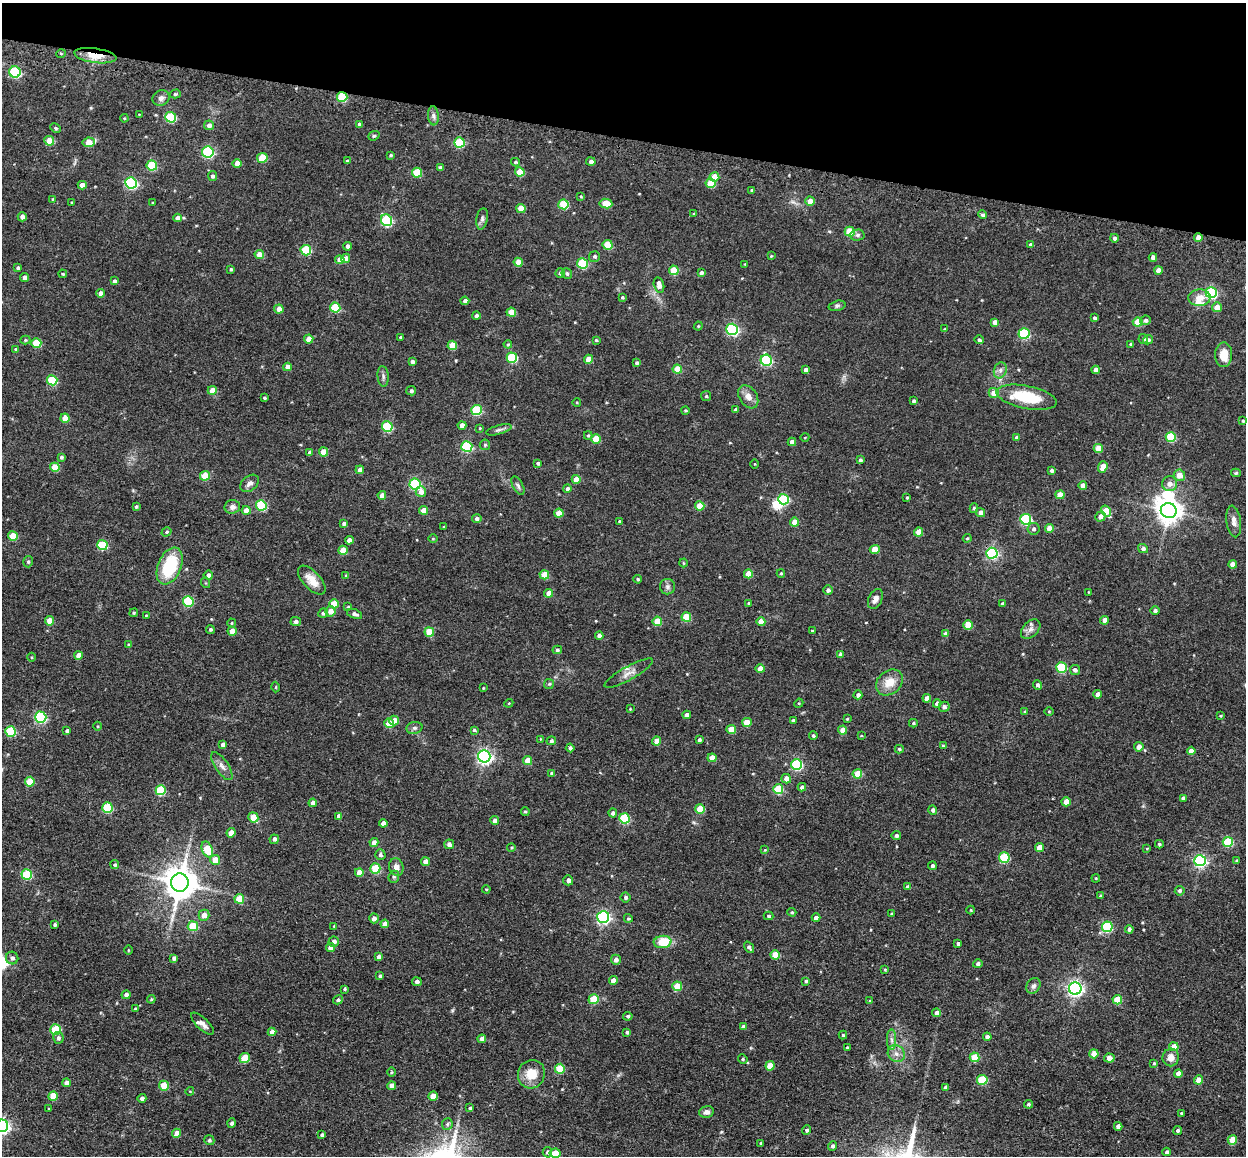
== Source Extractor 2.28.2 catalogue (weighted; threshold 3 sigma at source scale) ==
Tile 2 of 4 x 4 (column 2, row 1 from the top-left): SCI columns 1330-2573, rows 3713-4866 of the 5224 x 5246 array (HDU 1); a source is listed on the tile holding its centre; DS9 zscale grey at full resolution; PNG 1248 x 1158 px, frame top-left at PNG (2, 3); each listed source drawn as its Kron ellipse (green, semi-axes under 4 px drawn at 4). Shown black and unused: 12% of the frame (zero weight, under 3 of 4 exposures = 9% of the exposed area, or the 3 px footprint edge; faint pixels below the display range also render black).
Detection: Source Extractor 2.28.2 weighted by HDU 2 'WHT'; one run over the whole footprint, this tile lists its part. Background 0.0665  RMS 0.0085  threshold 0.038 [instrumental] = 3 sigma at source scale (4.5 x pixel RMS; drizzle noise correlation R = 1.50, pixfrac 1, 0.05/0.05 arcsec/px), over >= 5 px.
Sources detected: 465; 2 inside a brighter object's white glare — neither listed nor drawn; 5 inside a brighter listed object's ellipse — not listed separately; the other 458 listed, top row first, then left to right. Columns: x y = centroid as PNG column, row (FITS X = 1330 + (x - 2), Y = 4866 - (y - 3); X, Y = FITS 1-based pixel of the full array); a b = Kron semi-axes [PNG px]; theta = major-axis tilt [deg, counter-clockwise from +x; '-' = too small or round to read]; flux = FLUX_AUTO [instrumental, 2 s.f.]
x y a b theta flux
61 53 5 3 - 0.82
95 56 21 7 -8 17
15 72 6 5 - 77
175 94 5 4 - 1.2
342 97 5 5 - 38
161 98 9 7 30 3.1
139 114 3 2 - 0.45
433 116 9 5 -86 2.4
171 117 5 5 - 58
124 118 4 3 - 0.73
359 124 4 3 - 1.6
209 125 5 5 - 3.3
55 128 5 4 - 1.1
374 136 6 4 22 1.1
49 141 5 4 - 15
89 142 6 5 - 14
459 142 5 5 - 39
208 152 6 5 - 82
391 155 3 3 - 1
262 158 5 5 - 21
347 161 3 3 - 1
515 162 4 3 - 1
591 162 5 4 - 2.8
237 163 4 4 - 6.4
152 165 5 5 - 34
440 168 4 3 - 2.3
520 172 5 4 - 18
417 173 5 5 - 27
212 176 5 4 - 1.9
714 177 5 4 - 12
131 183 6 5 - 110
711 183 5 5 - 21
82 185 4 4 - 6.3
752 190 4 3 - 1.7
581 196 4 3 - 0.76
53 199 4 3 - 0.66
810 201 4 4 - 7.3
72 203 3 3 - 1.1
153 203 3 3 - 0.99
563 204 5 5 - 36
606 204 6 4 -9 19
521 208 5 4 - 11
694 214 4 3 - 0.97
982 215 4 4 - 2
22 217 4 4 - 3.4
177 218 4 4 - 4.2
482 219 11 5 80 2.5
386 220 6 5 - 77
850 232 5 5 - 31
857 235 7 5 2 1.9
1198 237 4 4 - 5.3
1114 238 4 4 - 2.3
608 245 5 5 - 24
1030 245 4 4 - 1.5
348 246 4 4 - 2.9
306 250 5 5 - 46
259 255 5 4 - 9
594 256 5 5 - 1.8
771 256 4 3 - 0.65
1153 257 4 4 - 3.7
345 258 5 4 - 4.2
340 260 4 4 - 8.8
518 262 4 4 - 10
582 264 5 5 - 53
745 264 3 3 - 0.58
18 268 4 4 - 1.5
231 269 3 3 - 1
674 270 5 4 - 21
1158 270 4 4 - 5.1
560 273 5 5 - 2
567 273 5 5 - 1.5
701 273 4 4 - 2.5
63 274 4 3 - 0.83
24 277 4 4 - 3.6
114 281 4 4 - 1.9
659 285 8 5 -76 5.9
100 293 4 4 - 3.9
1211 293 5 5 - 93
622 297 4 3 - 1.1
1199 298 11 8 2 7.8
465 301 4 4 - 2.4
837 306 8 5 14 1.8
1217 307 5 5 - 8.9
335 308 5 5 - 33
279 309 5 4 - 5
511 312 5 4 - 15
476 316 4 4 - 2
1094 318 3 3 - 1.8
1145 320 5 4 - 2.1
995 322 4 4 - 5
1138 322 5 4 - 20
698 326 4 4 - 0.93
732 329 6 5 - 110
945 329 4 2 - 0.56
1024 333 5 5 - 62
401 337 3 3 - 1.3
309 339 4 4 - 8
1143 339 5 4 - 1.9
25 340 5 4 - 0.97
596 340 4 4 - 0.99
979 340 5 4 - 1.8
1148 340 5 4 - 1.9
36 343 5 5 - 24
508 344 4 4 - 0.81
1131 344 3 3 - 0.97
452 345 5 4 - 16
16 349 4 3 - 1.7
1224 355 12 8 88 12
512 358 5 5 - 49
588 359 4 4 - 9.6
766 360 6 5 - 69
412 361 4 3 - 2.3
637 363 4 3 - 1.7
287 367 4 4 - 5.3
677 369 5 4 - 16
806 370 4 4 - 3.1
1000 370 8 6 70 3.1
1095 370 4 4 - 4.2
383 376 10 5 -85 2.4
52 380 5 5 - 39
212 390 4 4 - 8.4
411 391 5 4 - 2
994 393 5 5 - 8
706 396 5 5 - 1.2
748 397 12 8 -57 6.8
1026 397 30 11 -11 35
265 398 3 3 - 1.1
913 401 3 3 - 1.5
577 403 4 3 - 0.64
476 410 5 5 - 45
685 410 4 4 - 0.96
736 410 4 3 - 2.6
65 418 4 4 - 13
1243 421 4 3 - 0.97
462 425 4 4 - 5.1
387 426 5 5 - 58
480 428 4 3 - 0.8
499 430 13 4 16 2.3
588 435 4 4 - 1
805 437 4 3 - 0.53
1171 437 5 5 - 37
1016 438 4 4 - 2.3
596 439 5 4 - 19
792 442 4 4 - 5.3
485 445 5 5 - 1.2
467 446 5 5 - 69
1098 448 4 4 - 13
310 452 4 3 - 2.1
323 452 4 4 - 12
61 457 4 4 - 1.5
860 460 3 3 - 1.9
538 463 4 4 - 1.6
754 464 4 3 - 0.64
55 467 5 4 - 16
1103 467 6 4 71 10
360 470 4 4 - 4.6
1051 471 3 3 - 1.8
1236 473 5 4 - 1.1
1179 475 5 5 - 7.2
205 476 5 5 - 20
576 479 4 4 - 8.7
250 483 10 7 39 3.5
415 484 5 5 - 83
1169 484 7 7 - 5.5
1083 485 4 4 - 4.4
518 486 10 5 -63 2.1
567 489 4 4 - 3
421 492 5 5 - 4.7
382 495 4 4 - 4.4
1060 495 4 4 - 10
907 498 3 2 - 0.91
783 499 5 5 - 58
261 505 5 5 - 54
700 506 4 4 - 17
136 507 4 4 - 1.4
232 507 8 6 10 3.5
974 508 5 4 - 1.2
246 510 4 4 - 7.1
423 510 4 4 - 7.6
1106 511 6 4 -57 20
1169 511 8 7 - 770
559 513 4 4 - 12
980 513 5 4 - 4.1
1100 516 5 4 - 4.3
477 518 5 4 - 2.3
1026 519 5 5 - 78
619 521 4 3 - 0.92
1234 521 16 7 -82 5.2
795 522 4 4 - 13
344 523 4 4 - 1.9
444 527 3 3 - 0.79
1049 528 4 4 - 8.6
1033 529 6 6 - 2
166 532 5 4 - 1.3
919 532 4 4 - 10
13 536 5 4 - 21
967 538 4 3 - 0.84
433 539 4 3 - 0.7
349 540 4 4 - 5.1
102 545 5 5 - 43
875 549 5 4 - 13
1143 549 5 4 - 2.3
343 550 5 4 - 15
992 553 5 5 - 100
28 562 6 4 75 1.4
683 563 4 3 - 0.68
1233 564 4 4 - 6.5
170 566 19 11 67 44
781 573 4 4 - 0.93
748 574 4 4 - 13
208 575 4 4 - 2.8
544 575 5 4 - 16
346 576 4 4 - 1.5
638 579 4 3 - 0.98
312 580 18 8 -47 10
206 583 5 3 - 0.86
667 587 7 7 - 2.7
828 590 4 4 - 2.4
1088 592 3 2 - 0.56
549 593 4 4 - 7.4
875 599 10 6 67 4
188 601 5 5 - 45
749 603 4 3 - 0.83
334 604 5 4 - 14
1002 604 4 3 - 1.3
348 607 4 4 - 0.94
330 611 5 5 - 6.5
1155 611 4 4 - 1.7
134 613 4 3 - 0.98
323 613 5 4 - 2
355 614 8 4 -20 2.8
146 615 4 3 - 0.68
686 617 5 5 - 23
1104 620 4 4 - 4.8
49 621 4 4 - 8.5
296 621 5 4 - 2.4
657 621 5 4 - 18
761 622 4 4 - 8.8
232 623 4 4 - 0.84
968 625 5 4 - 19
210 629 4 4 - 1.2
1031 629 11 7 45 4
232 631 4 4 - 8.3
812 631 3 3 - 0.86
429 632 5 4 - 18
945 634 4 4 - 3.6
599 636 4 4 - 3.8
129 645 4 3 - 1.1
557 650 5 4 - 1.3
840 654 4 4 - 3.1
79 655 4 4 - 7
32 657 4 3 - 0.68
1061 667 5 5 - 49
760 669 4 4 - 6.4
1075 670 5 5 - 2.5
629 673 27 7 29 6.1
889 682 14 11 40 12
549 684 5 5 - 1.1
1038 685 5 4 - 2
276 687 5 3 - 0.7
483 688 3 3 - 0.62
1098 694 4 4 - 5.1
858 695 4 4 - 2.6
927 698 4 4 - 5.1
509 703 4 3 - 0.7
799 703 5 3 - 0.8
937 704 4 4 - 3.4
944 707 5 5 - 2.4
630 709 3 3 - 0.57
1025 711 4 3 - 0.79
1049 712 4 3 - 0.66
687 715 4 4 - 4.3
1221 716 3 3 - 0.71
41 717 6 5 - 86
847 719 4 3 - 0.9
793 720 4 3 - 1.8
394 721 5 5 - 5.8
747 722 5 4 - 12
389 723 5 5 - 14
913 723 4 4 - 1
97 726 4 3 - 0.7
414 728 8 6 15 2.1
474 730 4 3 - 1.2
731 730 5 4 - 15
843 730 4 4 - 8.4
11 731 5 5 - 39
67 731 4 3 - 1.6
813 736 4 4 - 1.4
861 736 4 3 - 0.66
540 739 4 4 - 0.75
699 740 4 3 - 1.8
551 741 5 4 - 1.8
657 741 4 4 - 8.3
223 744 4 3 - 2.6
943 746 4 4 - 1
1139 747 4 4 - 6.2
570 748 4 4 - 2
899 749 4 4 - 1.2
1191 751 4 4 - 6
484 756 6 6 - 230
712 758 4 4 - 8.7
528 760 4 4 - 10
797 764 5 5 - 71
222 766 16 6 -56 4.4
552 773 4 3 - 1.4
857 774 5 4 - 20
786 779 5 4 - 5.6
30 782 5 5 - 17
802 787 4 4 - 2.2
778 789 5 5 - 30
161 790 5 5 - 40
1183 798 4 4 - 2.2
1066 802 4 4 - 10
313 803 4 4 - 4
107 808 5 5 - 45
700 809 5 4 - 20
933 810 4 4 - 2.4
525 812 4 3 - 0.98
613 813 4 4 - 2.6
339 816 4 4 - 3.6
253 817 5 4 - 15
624 818 5 5 - 50
495 821 4 4 - 4.6
383 823 4 4 - 5
231 833 4 4 - 8.6
896 835 4 4 - 2.1
274 839 4 4 - 2.5
374 842 4 4 - 4.5
1228 842 5 5 - 35
449 844 5 5 - 3.3
1159 844 4 3 - 1.3
511 848 4 4 - 0.86
1039 848 4 4 - 9.5
1147 848 4 3 - 0.62
207 849 8 5 -69 21
765 850 3 3 - 0.63
380 855 5 5 - 2
1004 857 5 5 - 46
215 860 5 5 - 10
1200 861 6 5 - 140
1237 861 3 3 - 0.94
425 862 4 4 - 6.2
115 865 4 4 - 1.3
932 866 4 4 - 1.7
396 867 9 7 -74 4.8
375 868 5 5 - 30
359 872 4 4 - 8.2
27 874 5 5 - 43
394 877 6 5 - 1.4
1096 878 4 3 - 0.71
568 880 5 5 - 2.8
180 883 9 9 - 1600
908 887 4 4 - 2.7
486 889 4 3 - 0.75
1180 891 5 4 - 1.8
1101 896 4 3 - 1.5
626 897 5 5 - 1.9
239 899 5 5 - 19
971 910 4 4 - 0.75
792 912 4 3 - 1.1
891 914 3 3 - 0.85
204 915 5 5 - 6.1
769 916 5 4 - 1.4
603 917 6 6 - 170
374 918 5 4 - 4.3
628 918 4 4 - 1.3
816 918 4 4 - 3.3
385 924 4 4 - 6.4
55 925 3 3 - 1.4
193 926 5 5 - 31
334 926 4 4 - 0.68
1107 927 5 5 - 62
1129 929 4 4 - 2.1
334 942 5 5 - 3.2
663 942 9 6 6 19
958 943 3 3 - 1.6
330 947 4 4 - 6.2
749 947 6 4 -56 2
128 950 5 3 - 0.73
775 955 4 4 - 16
379 957 4 4 - 2.9
12 958 6 6 - 2.9
174 958 4 4 - 2.6
616 960 5 5 - 3.5
978 964 5 4 - 2
885 969 4 4 - 0.85
380 976 4 3 - 1.5
613 980 4 4 - 5.5
806 981 4 3 - 1.4
417 982 5 4 - 2.7
677 986 5 5 - 18
1033 986 8 6 61 2.4
1075 988 6 6 - 240
345 989 3 2 - 0.95
126 995 4 4 - 3.4
151 999 4 4 - 0.92
594 999 5 5 - 26
338 1000 5 4 - 1.6
1117 1000 5 5 - 21
870 1001 4 3 - 0.72
135 1009 4 3 - 0.96
936 1013 4 4 - 3.5
628 1016 5 4 - 1.6
202 1024 15 6 -44 4.3
743 1027 4 4 - 3.3
56 1029 5 5 - 34
272 1032 4 4 - 5.8
627 1032 4 3 - 1.5
843 1035 4 4 - 1
987 1037 4 4 - 3.1
58 1038 6 5 - 2.2
482 1039 4 4 - 3.3
892 1040 10 4 -89 2.7
847 1047 3 3 - 1
1174 1047 5 4 - 9.5
896 1054 9 8 - 4.9
1094 1054 4 4 - 8
975 1057 5 5 - 23
1171 1057 9 8 - 6.3
245 1058 5 5 - 17
1109 1058 5 4 - 5.1
743 1059 5 4 - 1.1
1154 1063 4 3 - 0.92
770 1066 4 4 - 14
560 1069 5 5 - 27
391 1072 5 3 - 0.78
531 1074 14 13 - 15
1178 1074 4 4 - 5.5
982 1080 5 5 - 37
1199 1080 4 4 - 9.1
67 1083 4 4 - 5.1
164 1086 5 5 - 17
392 1086 4 4 - 4.6
945 1087 4 4 - 2.3
190 1091 4 3 - 0.68
53 1096 5 4 - 15
433 1096 4 4 - 9.3
142 1098 4 4 - 2.3
1028 1104 4 4 - 1.3
470 1108 4 4 - 1.2
49 1109 3 3 - 0.72
706 1112 7 5 14 3.5
1181 1113 3 3 - 0.77
232 1123 5 4 - 1.9
447 1124 6 5 - 1.4
2 1126 6 6 - 220
1118 1126 4 4 - 4
807 1130 4 4 - 1.8
1178 1130 4 4 - 1.5
177 1133 4 4 - 8.5
322 1135 4 3 - 1.8
209 1140 5 4 - 1.6
1232 1140 4 4 - 16
761 1143 4 3 - 0.94
833 1146 5 4 - 2
547 1152 5 4 - 1.7
1167 1152 4 4 - 2
555 1153 5 4 - 9.1
Overlapping masked pixels (flux is a lower limit): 3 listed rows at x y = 95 56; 342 97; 1198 237
Isophote crosses this tile's border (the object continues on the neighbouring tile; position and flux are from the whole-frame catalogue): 1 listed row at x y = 2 1126